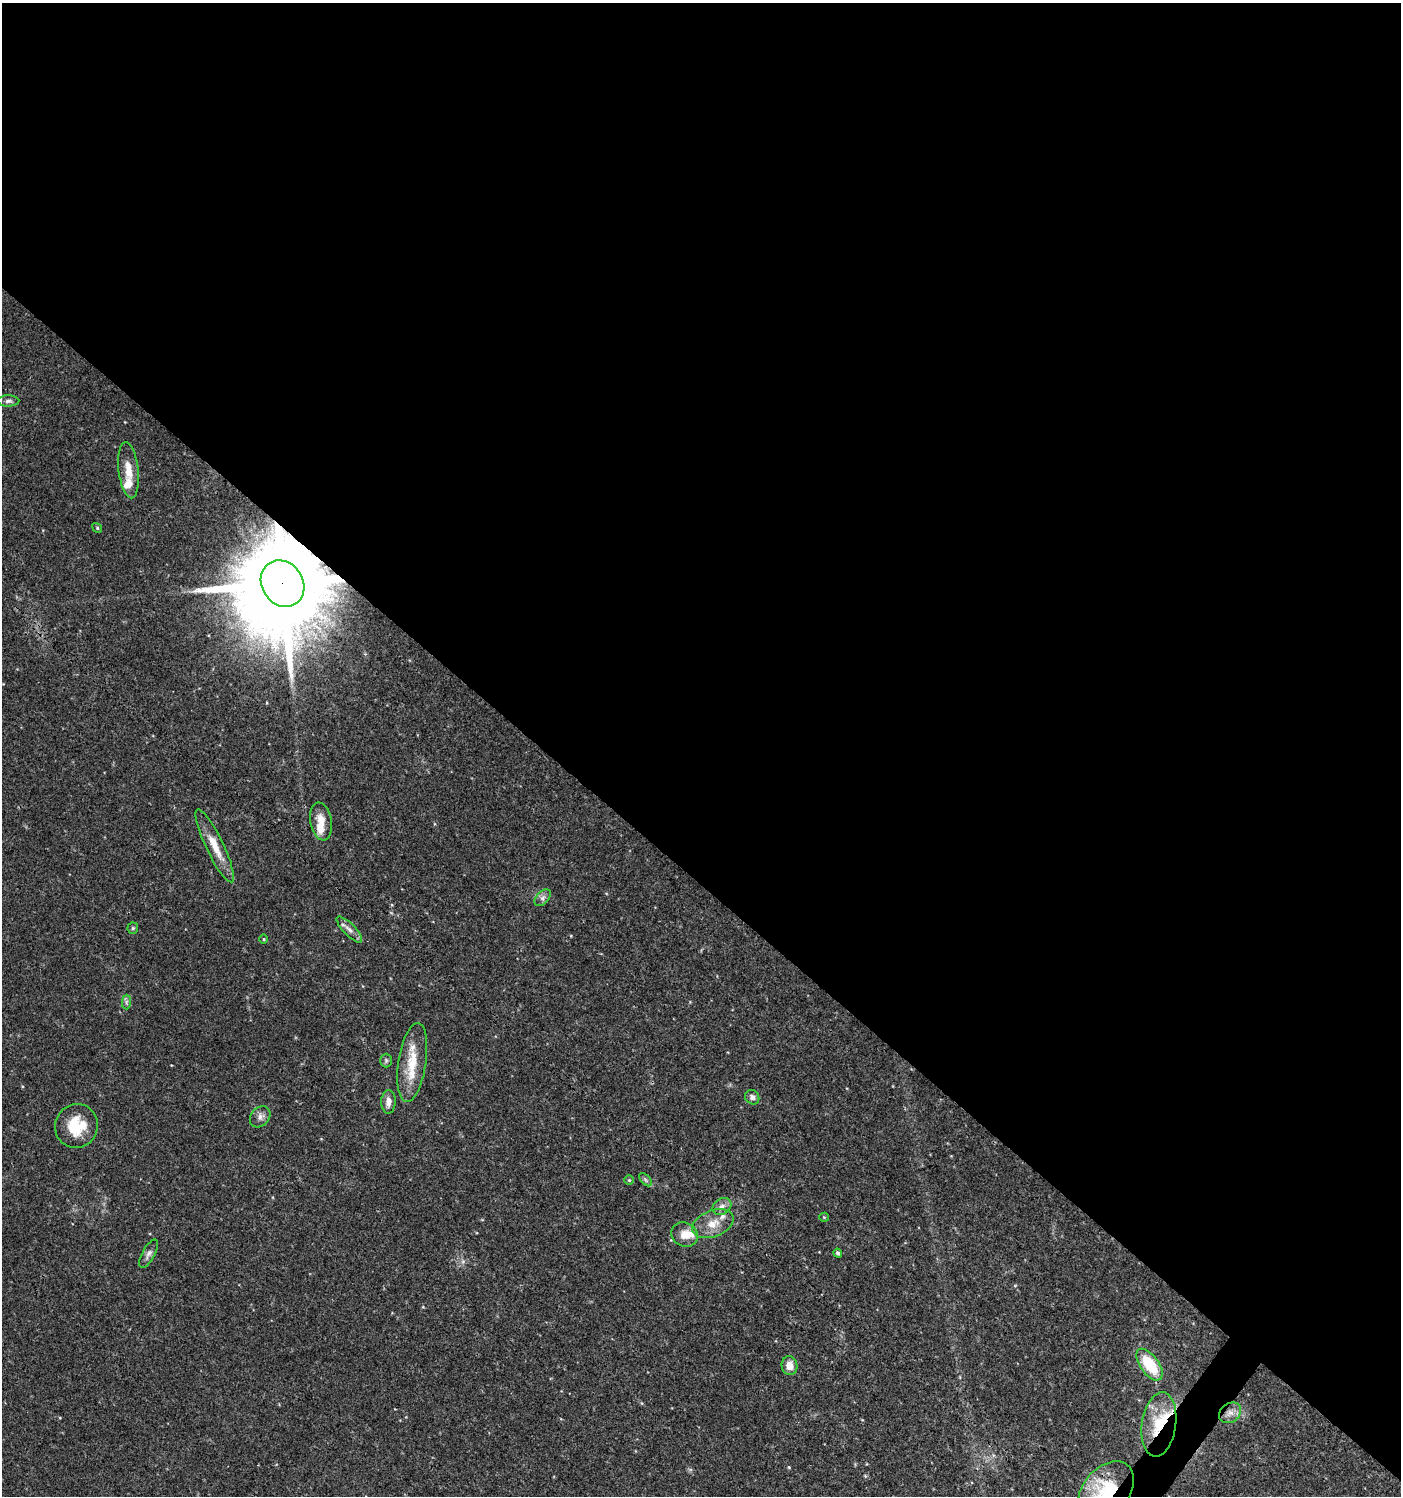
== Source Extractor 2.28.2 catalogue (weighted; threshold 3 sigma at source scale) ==
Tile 3 of 4 x 4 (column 3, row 1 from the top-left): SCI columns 2978-4376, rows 4491-5984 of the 6021 x 5988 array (HDU 1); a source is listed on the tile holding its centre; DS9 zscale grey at full resolution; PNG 1403 x 1498 px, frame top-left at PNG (2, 3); each listed source drawn as its Kron ellipse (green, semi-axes under 4 px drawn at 4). Shown black and unused: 59% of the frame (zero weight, under 3 of 4 exposures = <1% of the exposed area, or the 3 px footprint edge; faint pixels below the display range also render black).
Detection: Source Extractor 2.28.2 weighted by HDU 2 'WHT'; one run over the whole footprint, this tile lists its part. Background 0.0443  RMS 0.004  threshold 0.0179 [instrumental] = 3 sigma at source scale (4.5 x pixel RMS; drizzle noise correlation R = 1.50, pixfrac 1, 0.0396/0.0396 arcsec/px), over >= 5 px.
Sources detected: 35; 5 inside a brighter listed object's ellipse — not listed separately; the other 30 listed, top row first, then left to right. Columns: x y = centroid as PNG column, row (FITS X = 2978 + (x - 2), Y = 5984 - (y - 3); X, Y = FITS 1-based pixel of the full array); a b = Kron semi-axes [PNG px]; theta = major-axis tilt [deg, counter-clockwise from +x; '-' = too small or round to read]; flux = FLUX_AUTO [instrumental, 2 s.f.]
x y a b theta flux
8 401 11 5 1 1.3
128 470 28 10 -83 6.2
97 528 5 4 - 0.51
283 584 24 20 -56 8800
321 821 19 10 -79 5.3
215 846 40 8 -64 7.9
543 898 10 6 45 1.4
133 928 5 5 - 0.58
349 929 17 6 -46 2.4
264 939 5 3 - 0.39
126 1002 7 4 89 0.86
386 1060 7 5 -90 0.78
412 1063 40 14 81 12
752 1097 8 6 -49 1.6
388 1102 12 7 88 2.6
260 1117 11 9 48 2.1
76 1126 22 21 - 13
629 1180 5 5 - 0.56
645 1180 8 4 -46 0.86
722 1207 10 7 32 2.3
824 1217 5 4 - 0.44
713 1224 21 13 21 6.7
684 1235 14 12 -27 5.2
838 1253 4 4 - 0.96
149 1254 15 6 62 1.9
1149 1365 18 9 -54 17
789 1366 9 8 - 3.3
1230 1413 12 9 36 3
1159 1424 32 17 82 16
1106 1491 34 23 50 27
Overlapping masked pixels (flux is a lower limit): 3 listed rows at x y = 283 584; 1159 1424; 1106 1491
Isophote crosses this tile's border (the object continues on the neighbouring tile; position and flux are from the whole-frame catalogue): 1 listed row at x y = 1106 1491